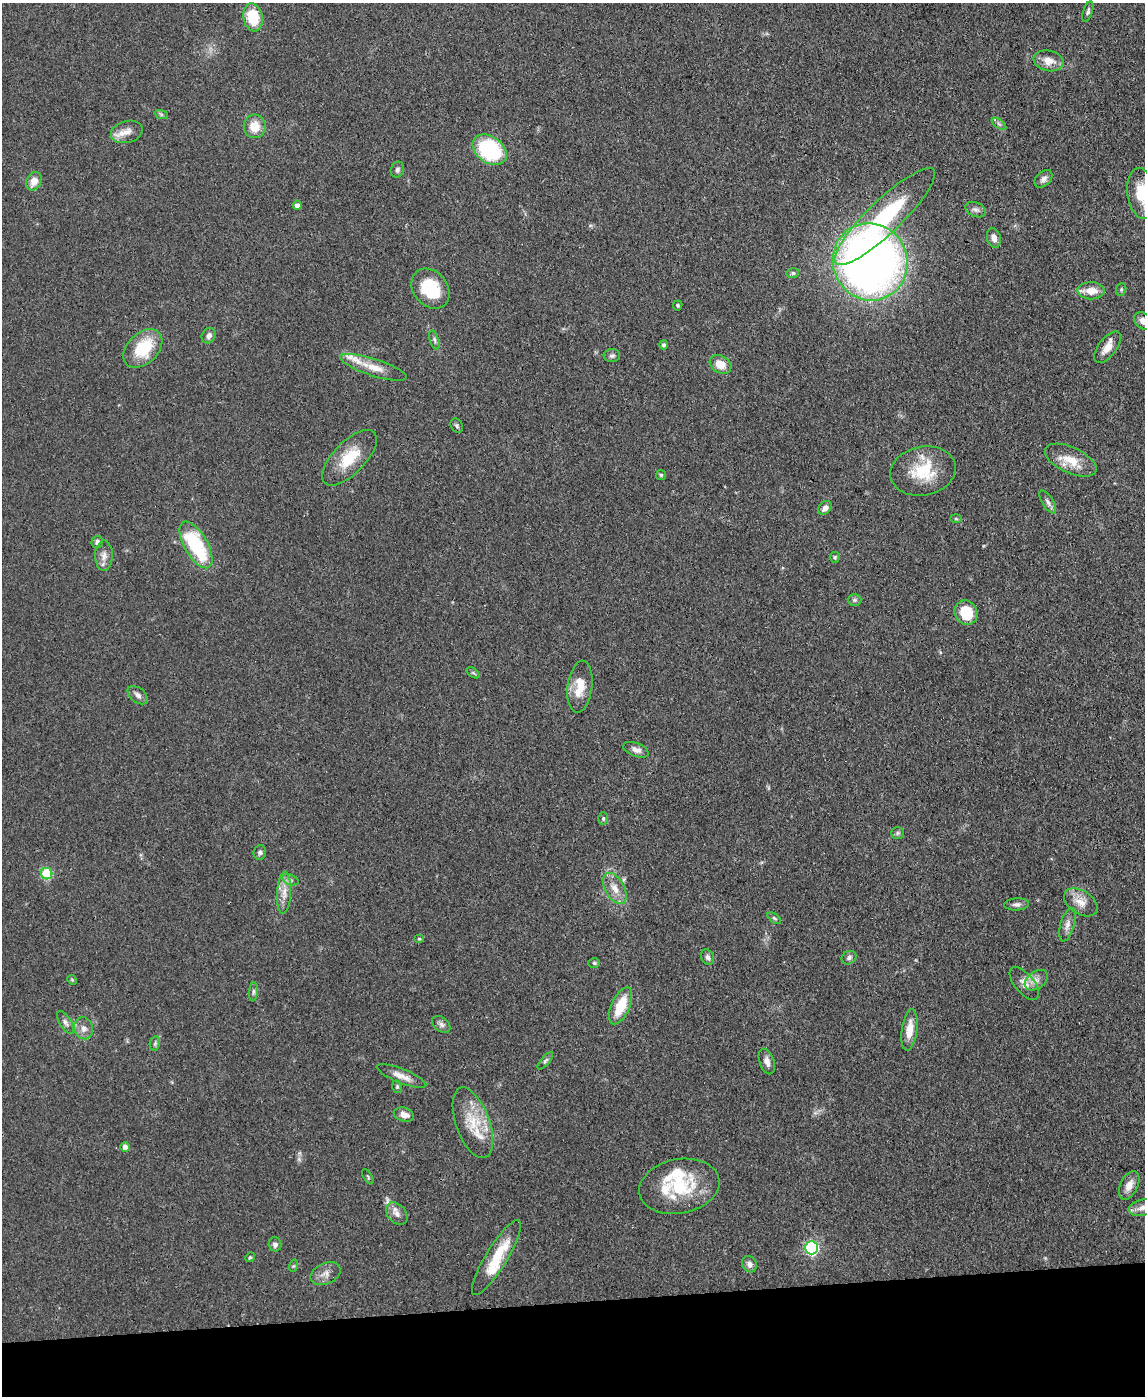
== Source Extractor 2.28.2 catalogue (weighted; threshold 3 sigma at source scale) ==
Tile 10 of 4 x 3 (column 2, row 3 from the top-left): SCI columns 1213-2355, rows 203-1596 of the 4717 x 4694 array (HDU 1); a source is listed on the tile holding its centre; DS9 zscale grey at full resolution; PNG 1147 x 1398 px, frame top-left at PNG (2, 3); each listed source drawn as its Kron ellipse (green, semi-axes under 4 px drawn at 4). Shown black and unused: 7% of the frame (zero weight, under 3 of 4 exposures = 9% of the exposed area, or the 3 px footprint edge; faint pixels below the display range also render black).
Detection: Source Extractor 2.28.2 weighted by HDU 2 'WHT'; one run over the whole footprint, this tile lists its part. Background 0.081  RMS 0.0043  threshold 0.0196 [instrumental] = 3 sigma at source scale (4.5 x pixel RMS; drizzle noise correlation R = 1.50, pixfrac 1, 0.05/0.05 arcsec/px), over >= 5 px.
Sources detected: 100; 7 inside a brighter listed object's ellipse — not listed separately; the other 93 listed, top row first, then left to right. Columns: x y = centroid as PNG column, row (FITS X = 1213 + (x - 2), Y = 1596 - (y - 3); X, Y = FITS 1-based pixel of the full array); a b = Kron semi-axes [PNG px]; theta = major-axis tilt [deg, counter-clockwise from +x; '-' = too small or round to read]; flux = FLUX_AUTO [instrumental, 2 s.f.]
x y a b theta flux
1088 12 10 4 71 1.1
253 17 14 9 -80 16
1049 61 15 10 -12 5.1
161 114 7 4 -19 0.72
999 124 8 4 -36 1.1
255 126 12 11 - 7.1
127 132 16 11 15 4.5
490 150 19 13 -35 46
397 170 8 6 66 1.2
1043 179 10 7 44 1.8
34 181 9 7 65 4.5
1141 194 26 14 -82 13
297 205 4 4 - 2
976 210 11 7 -24 1.7
885 217 67 16 44 44
994 238 10 6 -75 2.6
870 262 39 37 -65 330
793 273 6 5 - 0.94
430 289 22 17 -51 19
1121 289 6 5 - 0.76
1091 291 13 8 -2 5.6
678 305 5 4 - 0.73
1143 321 10 7 -38 3.9
209 336 8 6 57 1.9
434 340 10 4 -72 1.1
664 345 4 4 - 1.2
1108 347 18 9 53 5
143 348 23 15 44 19
612 356 8 6 1 1.2
720 364 11 8 -30 6.6
373 367 35 8 -18 7.1
457 426 7 6 - 0.91
349 458 35 16 46 14
1071 460 28 13 -25 9.1
923 471 33 24 12 19
661 475 5 5 - 0.66
1048 502 13 5 -58 1.8
825 508 7 6 - 2.4
956 519 6 4 -2 0.56
97 542 6 5 - 1.5
196 545 26 11 -60 34
104 556 15 8 90 3.1
835 557 5 5 - 0.63
855 600 7 5 0 0.95
966 613 12 11 - 13
473 673 7 4 -36 0.72
580 687 26 12 83 8.7
138 695 11 7 -39 2
636 750 13 6 -21 2.3
603 818 6 5 - 0.73
897 833 6 6 - 0.88
260 852 7 6 - 1.2
47 874 6 5 - 28
290 880 8 5 -20 1.3
615 888 17 9 -61 5
284 893 21 7 87 4.6
1081 902 18 11 -32 5.5
1017 904 12 6 3 1.6
774 918 8 4 -36 0.71
1067 925 17 7 73 2.9
419 939 5 4 - 0.5
708 957 8 6 -67 1.4
849 958 8 6 29 1.3
594 963 6 5 - 0.69
72 980 5 4 - 0.48
1036 980 12 8 36 3.1
1024 983 20 9 -50 3.8
253 992 10 4 85 0.96
621 1006 20 9 66 13
66 1023 13 5 -57 1.7
441 1024 10 7 -39 1.7
84 1028 11 9 -76 2.9
909 1030 21 7 83 6.2
155 1043 7 5 78 0.86
545 1061 11 4 49 0.95
767 1061 13 7 -71 2.6
401 1076 26 7 -21 4.4
397 1087 6 5 - 0.71
404 1115 10 7 -16 3.4
473 1123 37 17 -70 15
125 1147 5 4 - 2.2
368 1177 8 2 -61 0.57
1129 1185 15 8 65 4.1
679 1186 40 27 11 26
1142 1208 14 8 12 2.8
397 1214 13 9 -48 2.7
275 1244 7 6 - 1.5
811 1248 6 6 - 74
250 1257 5 4 - 0.64
496 1258 43 10 59 15
749 1264 8 7 - 2.2
293 1266 6 4 70 0.59
326 1274 16 10 24 3.4
Isophote crosses this tile's border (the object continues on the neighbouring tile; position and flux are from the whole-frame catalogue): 3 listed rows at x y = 1141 194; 1143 321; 1142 1208